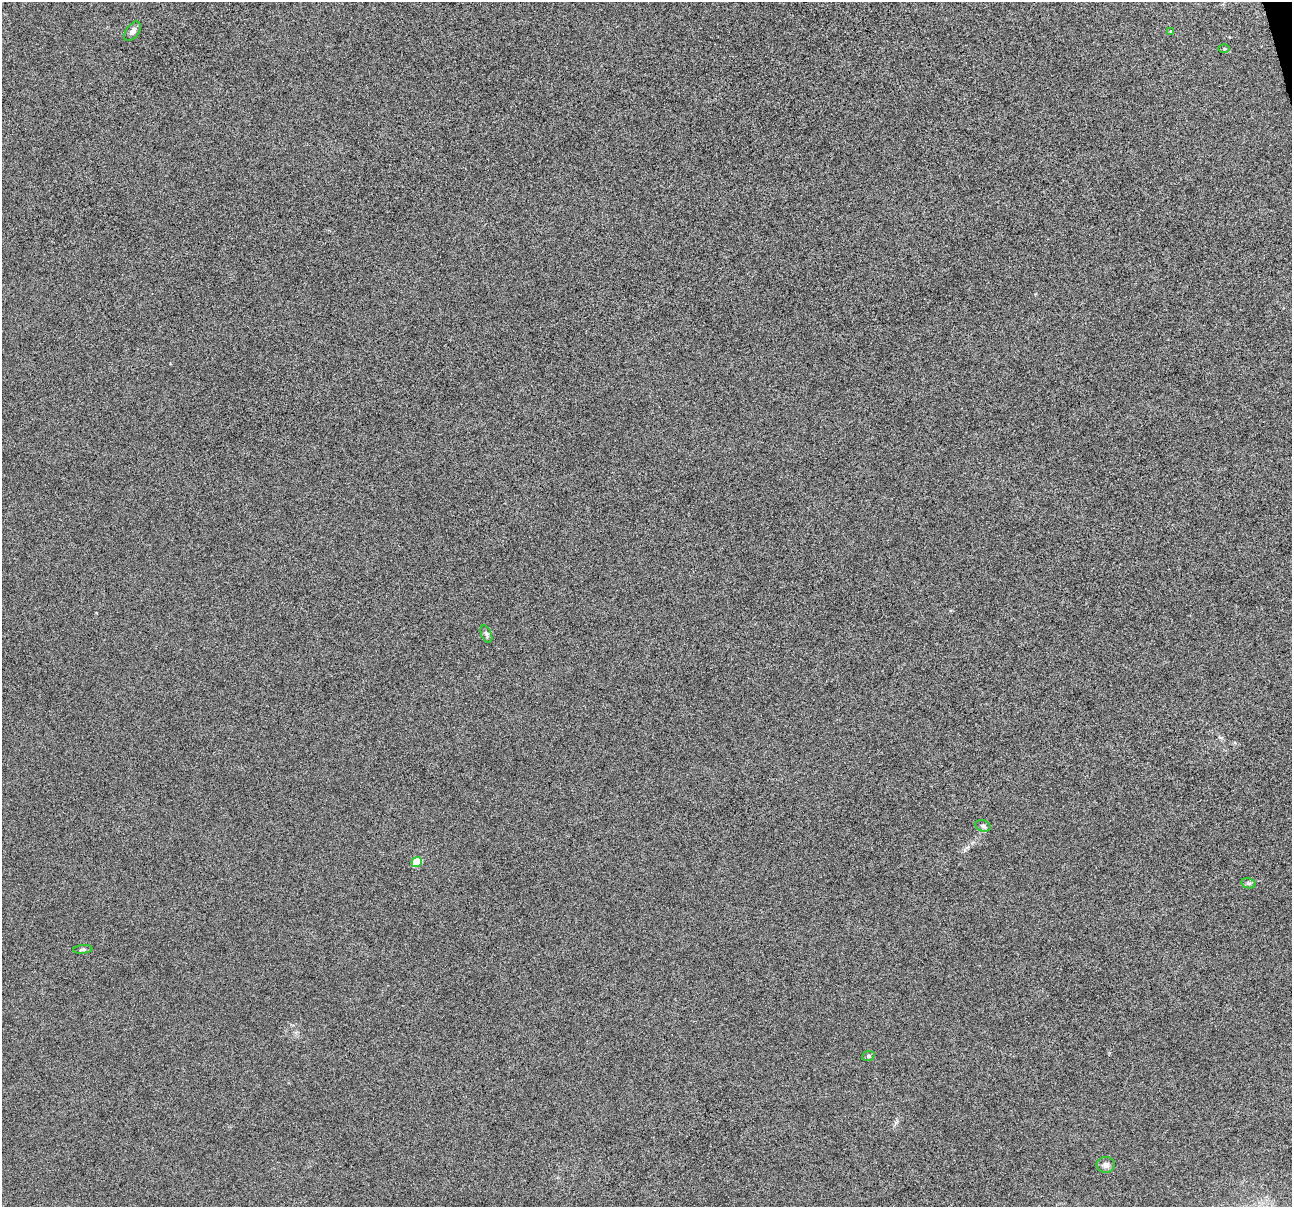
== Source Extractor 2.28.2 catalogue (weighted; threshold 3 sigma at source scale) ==
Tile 10 of 4 x 4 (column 2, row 3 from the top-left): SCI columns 1291-2580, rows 1300-2504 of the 5159 x 4959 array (HDU 1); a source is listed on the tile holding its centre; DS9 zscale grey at full resolution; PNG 1294 x 1209 px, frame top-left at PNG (2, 2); each listed source drawn as its Kron ellipse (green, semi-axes under 4 px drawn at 4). Shown black and unused: <1% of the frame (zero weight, under 10 of 20 exposures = <1% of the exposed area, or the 3 px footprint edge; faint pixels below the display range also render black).
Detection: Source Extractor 2.28.2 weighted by HDU 2 'WHT'; one run over the whole footprint, this tile lists its part. Background -3.27e-04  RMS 0.0017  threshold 0.00683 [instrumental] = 3 sigma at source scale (4.09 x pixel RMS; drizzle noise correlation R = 1.36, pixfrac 0.8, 0.0396/0.0396 arcsec/px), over >= 5 px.
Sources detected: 10; all 10 listed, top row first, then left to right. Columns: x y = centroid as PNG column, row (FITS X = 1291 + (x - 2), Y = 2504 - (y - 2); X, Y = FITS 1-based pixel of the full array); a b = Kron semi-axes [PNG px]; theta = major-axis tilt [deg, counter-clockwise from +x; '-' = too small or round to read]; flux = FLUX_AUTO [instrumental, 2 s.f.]
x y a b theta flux
132 31 11 6 55 0.72
1171 31 4 3 - 0.15
1224 49 6 4 0 0.18
486 634 9 5 -66 0.36
983 826 8 5 -19 0.37
417 862 5 5 - 4.5
1248 883 7 5 -11 0.28
83 949 10 4 5 0.31
868 1056 6 5 - 0.25
1106 1165 9 8 - 0.74